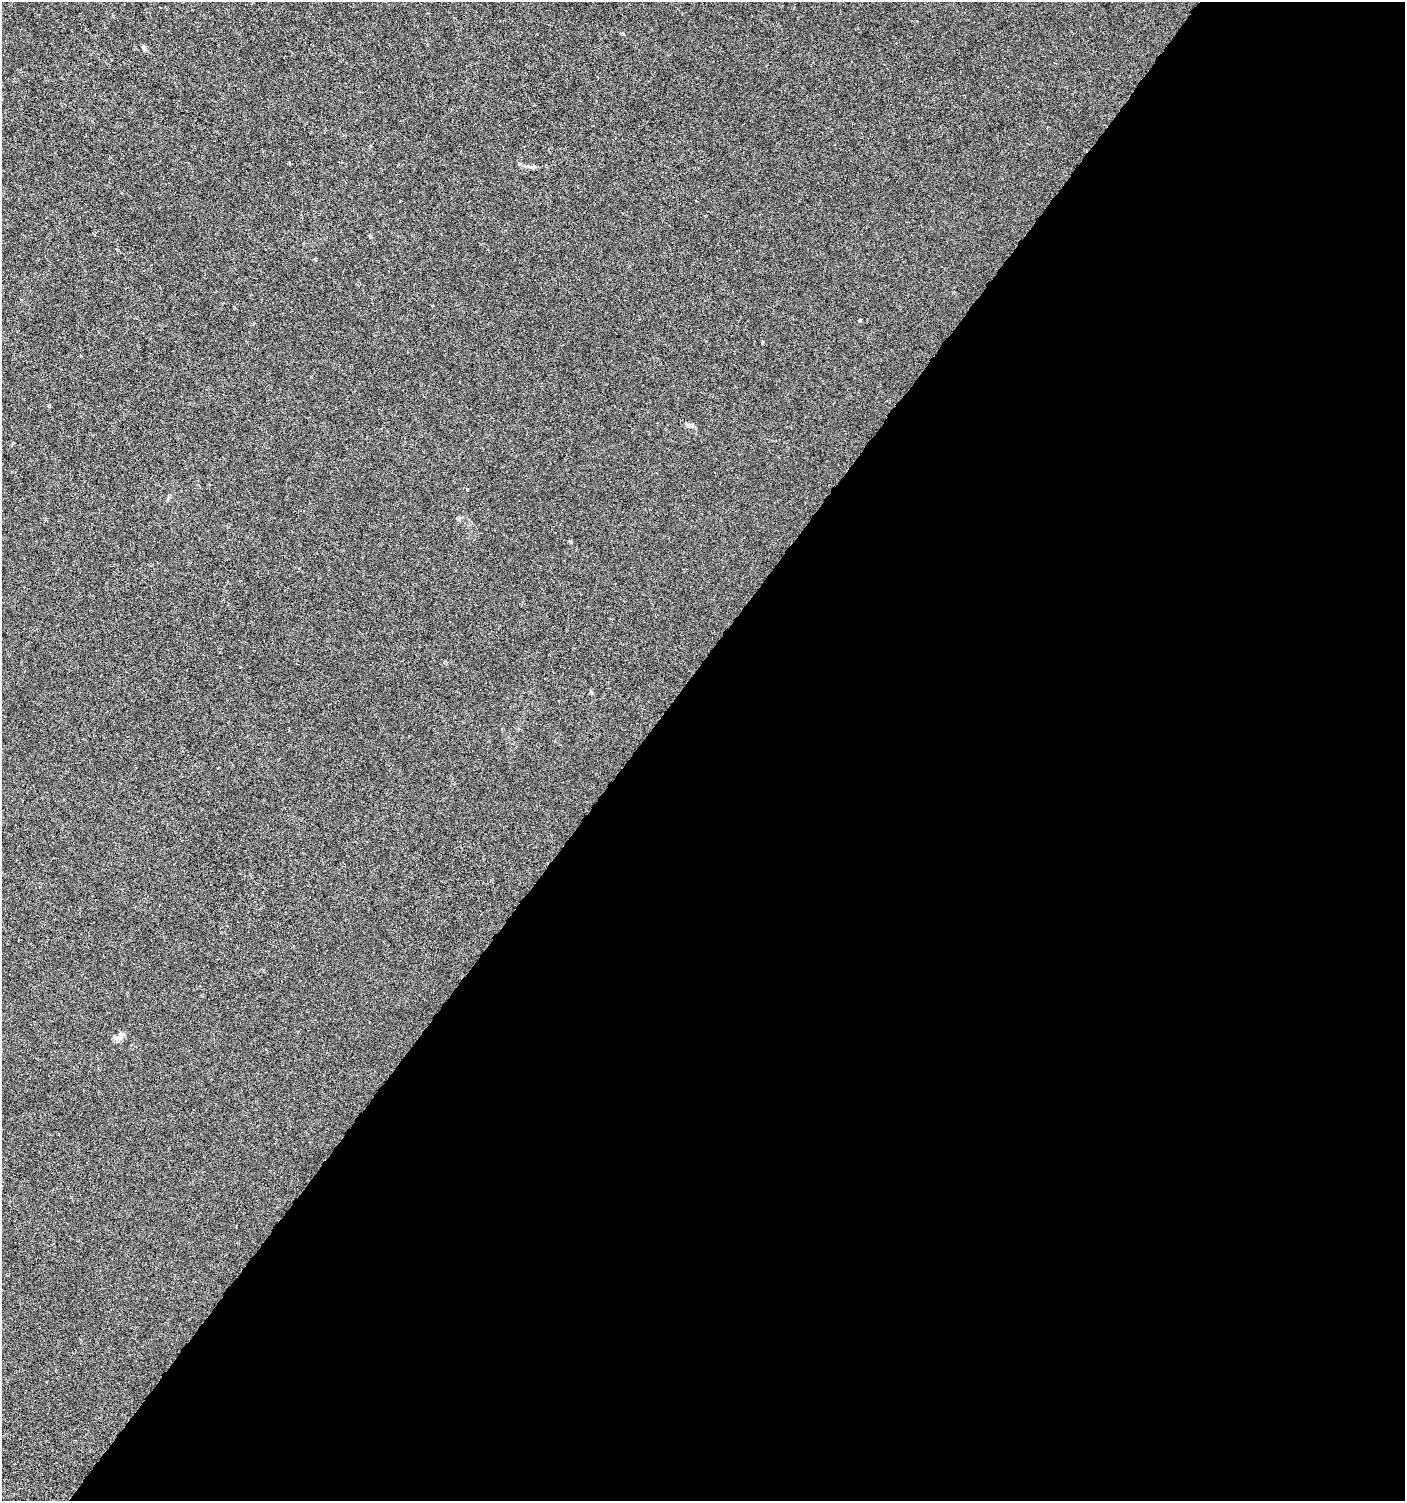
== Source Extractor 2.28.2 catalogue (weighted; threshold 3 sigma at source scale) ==
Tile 12 of 4 x 4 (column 4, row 3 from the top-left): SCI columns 4383-5785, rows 1505-3003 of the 6026 x 6000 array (HDU 1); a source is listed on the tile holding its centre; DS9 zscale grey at full resolution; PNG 1407 x 1503 px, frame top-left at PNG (2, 2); no overlay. Shown black and unused: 55% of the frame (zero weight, under 3 of 6 exposures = <1% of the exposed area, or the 3 px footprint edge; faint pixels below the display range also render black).
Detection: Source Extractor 2.28.2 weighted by HDU 2 'WHT'; one run over the whole footprint, this tile lists its part. Background -1.05e-05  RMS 0.0012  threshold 0.00501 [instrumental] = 3 sigma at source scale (4.09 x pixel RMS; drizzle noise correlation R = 1.36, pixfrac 0.8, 0.0396/0.0396 arcsec/px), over >= 5 px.
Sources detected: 12; all 12 listed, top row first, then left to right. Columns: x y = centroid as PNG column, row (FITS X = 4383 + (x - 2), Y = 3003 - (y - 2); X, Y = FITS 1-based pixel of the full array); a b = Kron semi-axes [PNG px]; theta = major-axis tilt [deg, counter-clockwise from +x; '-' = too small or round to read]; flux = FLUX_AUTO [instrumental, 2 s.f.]
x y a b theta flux
623 34 4 3 - 0.12
144 48 8 4 -65 0.22
370 236 5 3 - 0.11
315 259 3 3 - 0.19
860 320 4 3 - 0.24
762 343 3 2 - 0.17
49 406 4 3 - 0.13
688 425 9 6 -13 0.35
12 443 4 3 - 0.11
467 489 4 3 - 0.14
591 692 5 4 - 0.14
118 1038 13 8 27 0.69